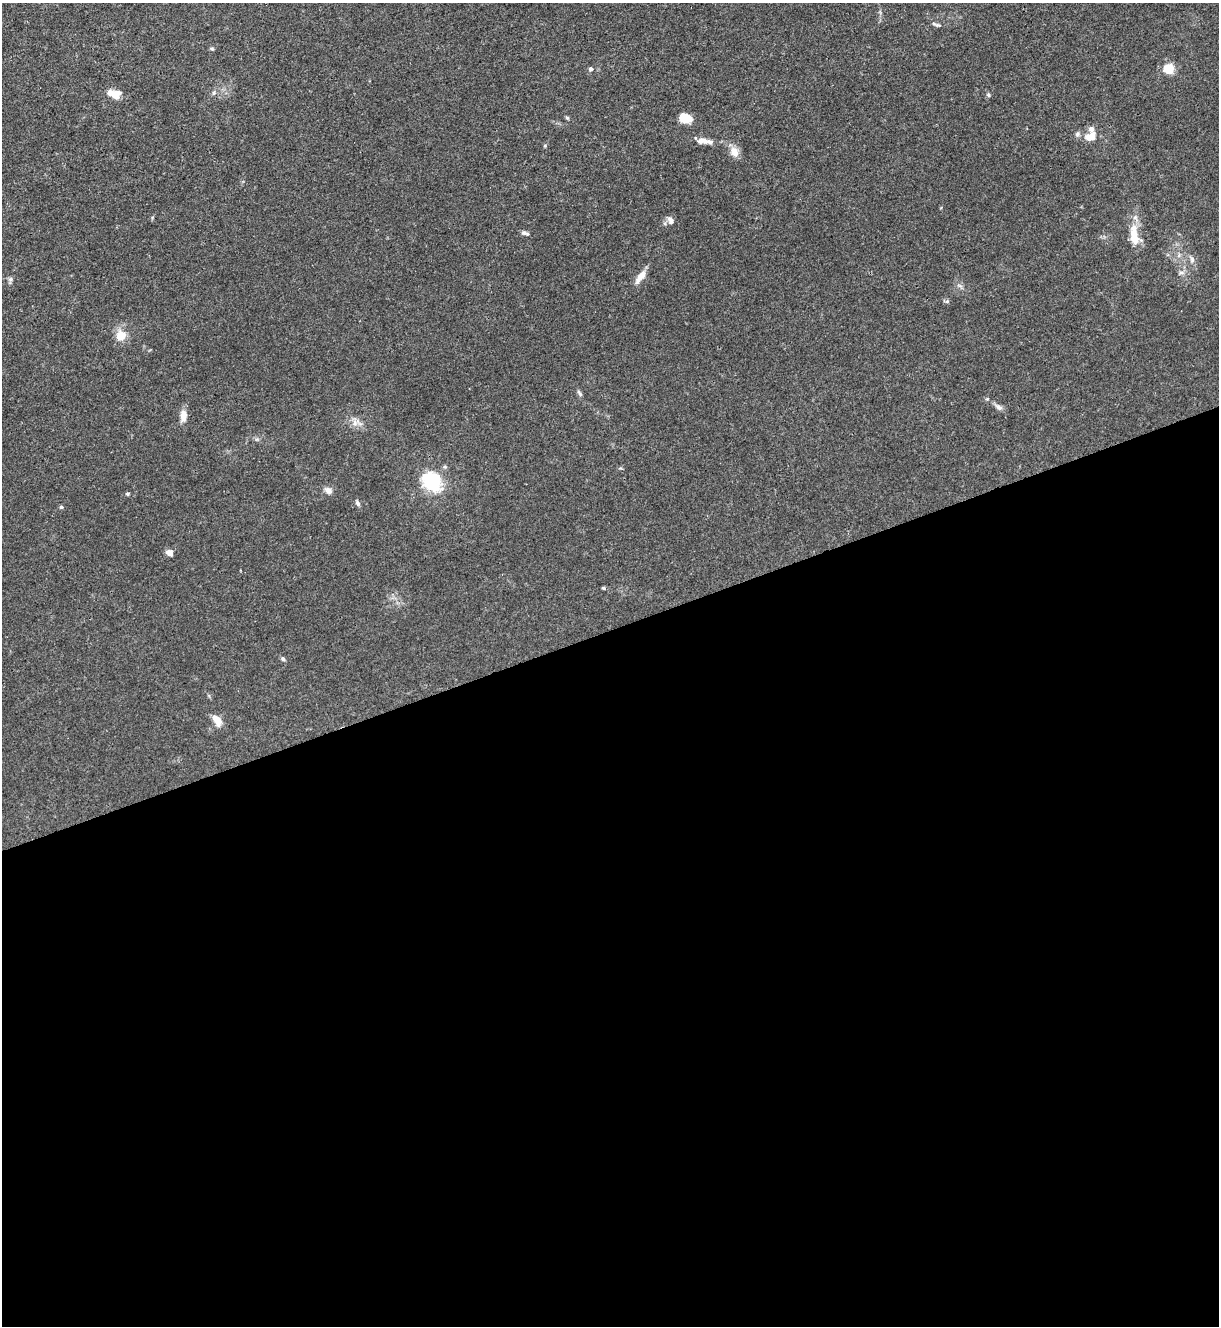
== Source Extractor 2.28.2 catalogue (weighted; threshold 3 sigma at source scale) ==
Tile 15 of 4 x 4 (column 3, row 4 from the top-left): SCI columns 2581-3797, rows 5-1328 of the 5287 x 5305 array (HDU 1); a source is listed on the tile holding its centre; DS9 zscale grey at full resolution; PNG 1221 x 1328 px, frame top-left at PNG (2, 3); no overlay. Shown black and unused: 53% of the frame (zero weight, under 3 of 4 exposures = <1% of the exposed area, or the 3 px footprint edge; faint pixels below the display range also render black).
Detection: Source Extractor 2.28.2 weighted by HDU 2 'WHT'; one run over the whole footprint, this tile lists its part. Background 0.0279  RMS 0.0026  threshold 0.0119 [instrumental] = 3 sigma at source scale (4.5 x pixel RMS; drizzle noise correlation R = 1.50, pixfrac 1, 0.05/0.05 arcsec/px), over >= 5 px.
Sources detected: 44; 1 inside a brighter object's white glare — not listed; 4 inside a brighter listed object's ellipse — not listed separately; the other 39 listed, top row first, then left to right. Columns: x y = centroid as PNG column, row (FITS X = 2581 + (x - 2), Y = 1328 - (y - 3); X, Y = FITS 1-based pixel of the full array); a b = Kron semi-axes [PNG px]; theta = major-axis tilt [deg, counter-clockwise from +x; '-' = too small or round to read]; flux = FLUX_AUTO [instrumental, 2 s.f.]
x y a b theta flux
938 25 8 5 -16 0.57
212 49 6 4 -7 0.37
590 69 5 5 - 0.6
1169 69 5 5 - 19
214 93 6 5 - 0.48
114 94 16 9 -21 3.3
988 95 5 5 - 0.4
567 118 5 4 - 0.33
685 118 12 9 -12 4.2
1091 129 10 6 -80 1.3
1089 138 14 8 -15 2.4
705 141 24 7 -9 2.4
734 152 13 10 -61 2.6
670 220 11 6 -66 1.1
525 233 10 5 -15 0.68
1134 236 26 11 -79 5.9
1179 255 7 4 72 0.52
1192 259 10 6 -73 0.87
1181 272 9 4 0 0.68
641 276 17 7 52 2.8
10 279 7 6 - 0.66
960 286 10 4 -30 0.62
947 301 6 4 19 0.36
119 337 16 9 -84 2.6
580 393 10 4 -56 0.57
987 399 4 4 - 0.29
998 407 11 7 -32 1.1
183 416 15 8 84 2.1
355 423 13 9 -22 1.9
445 467 6 4 -19 0.36
430 480 16 12 8 14
328 490 11 8 -38 1.3
127 494 6 4 1 0.37
358 503 7 5 -64 0.67
61 507 5 5 - 0.36
169 553 8 6 -30 1.3
603 588 5 4 - 0.31
283 659 6 5 - 0.53
218 721 13 9 -74 2.3